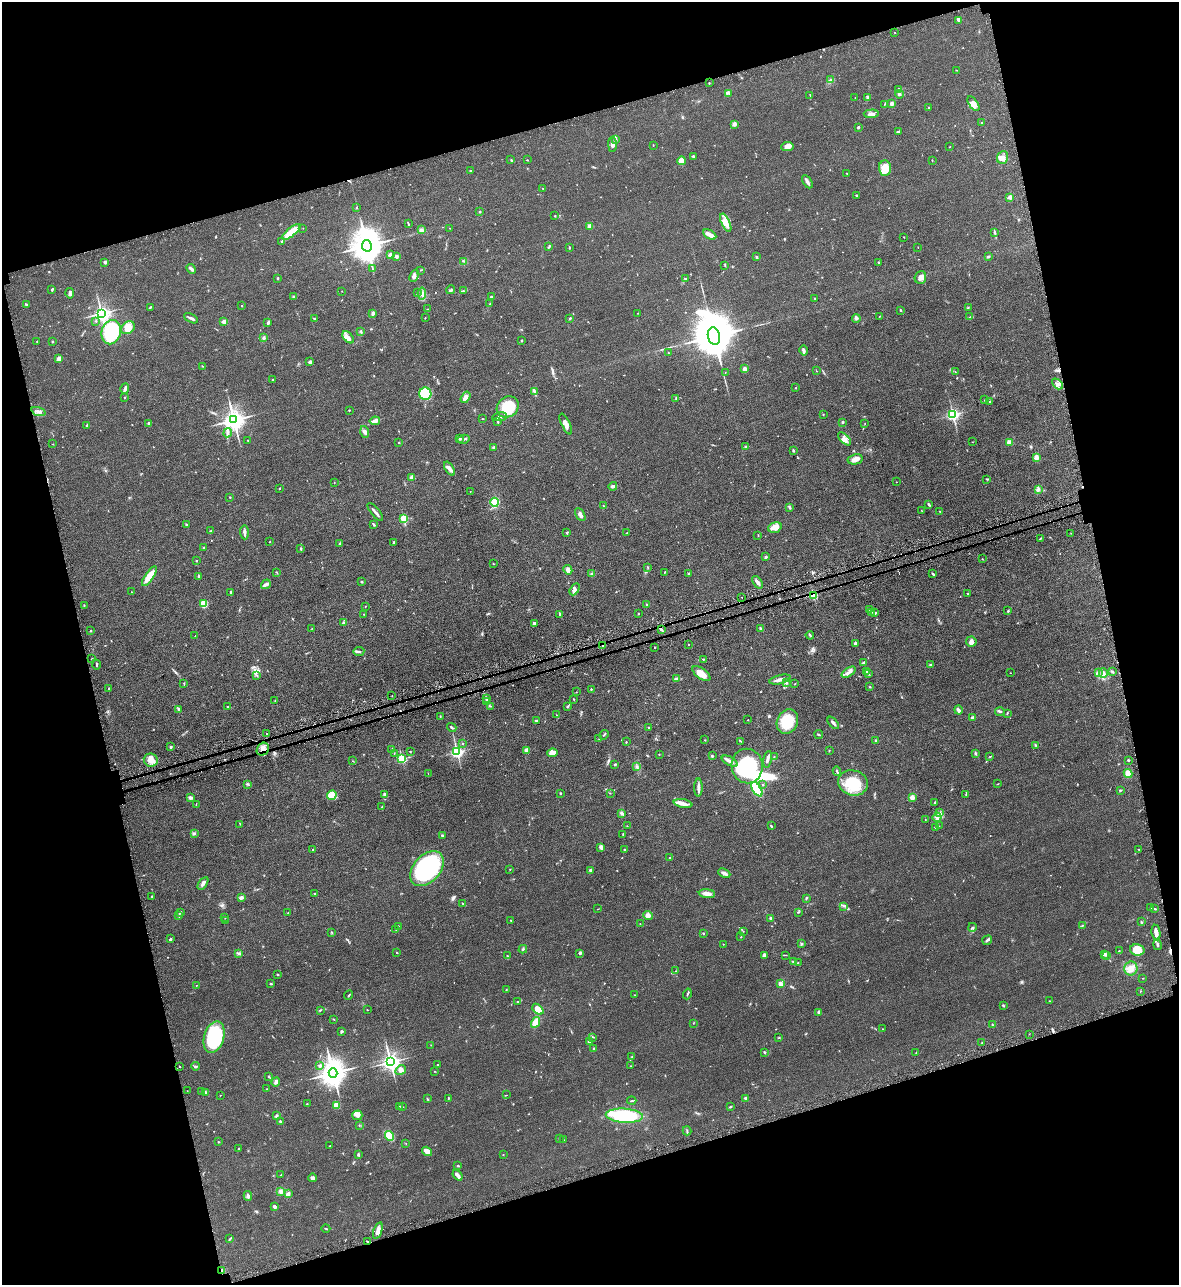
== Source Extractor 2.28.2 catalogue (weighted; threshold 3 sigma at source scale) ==
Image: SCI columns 184-4891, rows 53-5182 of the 5195 x 5235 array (HDU 1 of 3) = the unmasked area's bounding box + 8 px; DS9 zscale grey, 4 x 4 block average (1 PNG px = mean of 4 x 4 image px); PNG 1181 x 1287 px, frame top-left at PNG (2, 2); each listed source drawn as its Kron ellipse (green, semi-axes under 4 px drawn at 4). Shown black and unused: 32% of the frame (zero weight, under 3 of 5 exposures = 4% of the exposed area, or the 3 px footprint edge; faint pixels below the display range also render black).
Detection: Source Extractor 2.28.2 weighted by HDU 2 'WHT'. Background 0.047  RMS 0.0063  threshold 0.0284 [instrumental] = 3 sigma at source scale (4.5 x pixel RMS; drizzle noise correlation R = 1.50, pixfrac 1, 0.05/0.05 arcsec/px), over >= 5 px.
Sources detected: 658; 6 too faint to see at this stretch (4 x 4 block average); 2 inside a brighter object's white glare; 7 cosmic-ray / hot-pixel residue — neither listed nor drawn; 11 coinciding with a brighter row at this scale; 30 inside a brighter listed object's ellipse — not listed separately; of the other 602, all 500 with FLUX_AUTO >= 1.12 (the completeness limit of this list) listed and drawn (102 fainter detections not listed), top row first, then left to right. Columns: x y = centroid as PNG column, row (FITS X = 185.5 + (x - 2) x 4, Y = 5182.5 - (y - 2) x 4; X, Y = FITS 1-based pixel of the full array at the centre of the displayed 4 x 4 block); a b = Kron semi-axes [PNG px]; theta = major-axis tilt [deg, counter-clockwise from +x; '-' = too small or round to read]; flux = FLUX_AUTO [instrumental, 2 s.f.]
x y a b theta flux
959 21 3 2 - 4.5
895 32 2 2 - 1.5
957 70 3 2 - 1.3
830 80 3 2 - 5
709 83 2 2 - 2
899 90 4 3 - 7.7
729 93 3 2 - 2.5
899 94 4 3 - 5.7
810 95 2 2 - 1.1
867 97 3 2 - 4
855 98 2 2 - 1.4
891 104 4 3 - 9.5
973 104 8 4 -55 26
884 105 3 2 - 2.4
928 107 2 2 - 1.4
871 114 7 3 2 17
982 123 2 2 - 2.7
734 124 2 2 - 20
858 127 3 2 - 5.5
898 131 4 2 - 2.8
615 139 4 3 - 7.6
612 145 7 3 -89 14
653 145 2 2 - 1.8
787 146 6 4 8 23
950 147 2 2 - 1.4
694 156 4 2 - 3.9
1003 157 6 5 - 18
511 160 3 2 - 2.6
527 160 3 2 - 2
932 160 2 2 - 2.2
682 161 4 3 - 26
885 168 8 6 -87 59
470 171 2 2 - 2.2
847 173 2 2 - 1.8
807 182 7 2 -60 15
542 188 2 2 - 1.3
857 196 3 2 - 3.5
1010 197 2 2 - 54
356 208 3 2 - 1.7
480 212 2 2 - 4.6
555 216 2 2 - 1.9
726 223 10 4 -65 26
408 224 4 2 - 3.5
589 226 2 2 - 53
303 228 2 2 - 1.5
450 228 2 2 - 1.3
421 230 4 3 - 8.2
291 232 11 4 39 85
994 233 3 2 - 1.7
710 234 7 2 -27 29
904 237 2 2 - 1.6
282 241 3 2 - 3.8
367 246 6 5 - 9200
549 246 3 2 - 3.9
569 247 3 2 - 3.3
918 247 2 2 - 1.3
390 254 3 2 - 14
396 256 2 2 - 37
757 257 3 2 - 4.8
988 257 4 2 - 4.2
464 261 2 2 - 1.4
105 262 4 2 - 4.9
878 262 2 2 - 7.3
725 265 2 2 - 1.6
191 269 5 3 - 8.4
372 269 3 2 - 2.1
420 270 2 2 - 1.9
414 276 6 3 66 9.6
920 277 6 5 - 18
278 278 2 2 - 2.7
686 278 2 2 - 1.5
52 290 3 2 - 4.2
451 290 4 2 - 4.8
342 291 2 2 - 1.2
463 291 2 2 - 1.5
418 292 2 2 - 1.3
70 293 5 3 - 7.8
422 294 6 3 -85 9.7
294 297 3 2 - 3.4
491 297 2 2 - 5.2
815 298 3 2 - 2.3
26 304 3 2 - 2.9
490 304 2 2 - 1.2
241 306 2 2 - 1.8
150 307 3 2 - 3.5
968 307 2 2 - 2.6
427 309 2 2 - 1.2
901 310 3 2 - 4
102 313 2 2 - 1600
373 313 3 2 - 4.4
638 313 2 2 - 1.5
879 317 2 2 - 1.6
970 317 2 2 - 2.1
191 318 7 2 -26 13
425 318 2 2 - 1.4
570 318 4 2 - 3
856 318 4 2 - 5.6
314 319 2 2 - 4.8
96 321 2 2 - 1.6
224 322 2 2 - 72
268 323 3 2 - 7.1
128 328 7 5 41 42
111 332 12 9 76 450
361 332 3 2 - 3.3
714 336 9 6 -77 23000
348 337 7 4 -47 21
264 338 3 3 - 5.9
522 340 3 2 - 3.3
52 341 2 2 - 3.9
37 342 3 2 - 1.9
803 350 5 3 - 7.7
668 353 2 2 - 1.8
59 358 3 2 - 21
310 362 4 3 - 9.4
202 366 2 2 - 2.4
745 369 2 2 - 53
816 371 2 2 - 1.2
725 372 2 2 - 1.2
955 372 2 2 - 1.2
273 380 2 2 - 6.1
1057 384 6 4 -45 14
795 388 2 2 - 1.4
125 389 5 2 - 10
534 392 4 2 - 5.3
425 394 6 6 - 110
125 397 2 2 - 1.5
466 397 6 4 56 24
676 399 2 2 - 1.4
985 400 3 2 - 2
990 401 2 2 - 3
508 407 11 10 - 160
349 410 2 2 - 2.5
38 411 7 3 -19 11
823 414 2 2 - 1.9
953 414 2 2 - 840
499 417 7 2 9 11
482 419 2 2 - 1.5
234 420 3 3 - 3200
375 421 5 4 - 18
498 422 2 2 - 2.5
842 422 3 2 - 4.8
149 423 2 2 - 22
865 423 2 2 - 1.2
566 424 11 3 -63 18
87 425 3 2 - 4.3
365 432 6 4 -73 10
228 433 5 3 - 8.4
459 439 3 2 - 4.1
463 439 6 2 16 6.5
844 439 8 4 -44 17
247 440 2 2 - 1.4
972 442 2 2 - 1.2
1009 442 4 3 - 13
399 443 2 2 - 1.5
53 444 2 2 - 1.6
494 447 2 2 - 28
746 447 3 3 - 6.6
793 451 2 2 - 5.7
1036 458 4 3 - 21
855 459 8 5 11 18
449 469 8 4 -56 14
411 477 3 2 - 17
987 479 2 2 - 2.5
334 482 2 2 - 1.1
896 482 2 2 - 2.2
613 486 4 2 - 12
279 488 2 2 - 2.9
1038 489 2 2 - 2.4
470 491 2 2 - 2.2
230 497 2 2 - 3.2
495 502 4 4 - 97
929 504 3 2 - 5.5
604 506 2 2 - 1.1
789 507 2 2 - 1.8
922 511 2 2 - 1.3
940 511 2 2 - 1.4
375 512 11 2 -50 14
580 515 7 3 -61 13
404 518 2 2 - 210
374 524 3 2 - 5.7
187 525 2 2 - 3.9
775 528 7 5 17 38
211 531 4 2 - 4.5
244 532 7 2 -86 15
566 533 2 2 - 2
627 533 3 2 - 1.9
1071 533 2 2 - 1.6
758 535 2 2 - 1.5
1040 538 2 2 - 1.4
270 542 2 2 - 1.4
394 543 3 2 - 4
340 544 3 2 - 5.5
203 548 2 2 - 11
300 549 2 2 - 3.1
766 557 3 2 - 5.2
982 559 2 2 - 1.9
196 561 2 2 - 2.3
493 563 2 2 - 1.5
648 567 2 2 - 1.6
568 570 5 4 - 11
664 572 3 2 - 2.3
277 573 3 2 - 2
689 573 3 2 - 2.3
592 574 3 2 - 5.2
933 574 3 2 - 4.1
149 576 11 3 55 55
198 576 4 2 - 6.1
361 582 2 2 - 4.1
758 582 7 3 -54 11
266 584 5 2 - 13
575 589 6 3 60 11
131 592 2 2 - 1.2
231 592 3 2 - 5.5
968 594 3 2 - 2.8
813 595 2 2 - 370
742 597 2 2 - 2.9
204 604 4 3 - 59
647 604 2 2 - 1.9
84 605 2 2 - 1.6
365 606 2 2 - 1.8
869 609 2 2 - 1.4
1008 611 4 2 - 2.9
871 612 2 2 - 1.2
875 613 4 2 - 6.8
364 614 2 2 - 1.4
560 614 3 2 - 5.3
638 614 2 2 - 4.1
344 622 3 2 - 5.2
534 623 3 2 - 7.4
312 628 2 2 - 1.2
760 628 2 2 - 3
661 629 4 2 - 9.2
91 631 2 2 - 3.3
810 635 4 2 - 7
195 636 2 2 - 1.8
971 642 5 5 - 12
855 643 2 2 - 35
688 644 2 2 - 1.2
603 645 3 2 - 2.7
655 648 2 2 - 2.4
359 651 5 2 - 6.4
92 659 2 2 - 2.5
703 659 2 2 - 2.5
863 662 4 2 - 4
97 665 5 2 - 3.9
931 665 2 2 - 3.8
866 671 2 2 - 2.1
849 672 8 3 32 12
1113 672 3 2 - 3.6
701 673 10 5 -37 39
1010 673 2 2 - 1.1
1098 673 3 2 - 5
1103 673 5 3 - 18
868 674 3 2 - 3.9
257 675 2 2 - 1.4
676 679 3 2 - 14
780 679 11 3 14 17
786 682 3 3 - 5.5
184 683 3 2 - 2.6
795 683 2 2 - 1.2
870 687 2 2 - 2.4
109 688 2 2 - 4.4
591 689 3 2 - 3.9
576 692 2 2 - 1.4
392 696 2 2 - 2.1
486 698 2 2 - 5.2
574 699 2 2 - 2.4
275 701 2 2 - 1.4
486 701 3 2 - 3.4
227 706 2 2 - 1.9
490 706 2 2 - 1.6
567 706 3 2 - 4.9
178 709 3 2 - 3.4
958 710 4 3 - 11
1000 711 5 2 - 5.3
1007 713 3 2 - 2.7
556 715 2 2 - 1.6
440 716 3 2 - 1.5
973 717 3 2 - 9.1
748 720 2 2 - 1.4
536 721 2 2 - 9
787 722 13 10 64 110
833 723 7 2 -49 9.6
452 727 5 2 - 5.6
648 727 2 2 - 1.7
266 734 2 2 - 2.3
819 734 4 2 - 3.3
604 735 5 2 - 3
599 739 2 2 - 1.7
705 740 2 2 - 1.9
876 740 2 2 - 14
741 741 2 2 - 2
626 742 2 2 - 2
462 744 2 2 - 2.9
1036 745 3 2 - 2.9
171 747 2 2 - 7.3
263 749 7 5 50 28
392 750 3 2 - 3.9
527 750 2 2 - 70
829 750 3 2 - 2.1
410 752 2 2 - 1.8
457 752 2 2 - 890
394 753 2 2 - 1.7
552 753 5 3 - 24
659 754 2 2 - 1.6
975 754 3 2 - 3.9
712 756 3 2 - 3.7
774 757 2 2 - 1.4
990 757 2 2 - 2
402 759 2 2 - 400
767 759 8 2 78 13
151 760 7 6 - 30
1128 760 2 2 - 16
353 761 3 2 - 1.8
730 761 9 3 -28 16
615 765 2 2 - 4.8
747 766 17 15 -80 260
637 767 3 2 - 4.5
837 771 5 2 - 4.2
428 773 3 2 - 1.2
1128 773 4 3 - 36
853 783 15 12 -16 140
247 784 2 2 - 2.5
998 784 3 2 - 1.8
763 785 2 2 - 2.3
698 788 9 3 90 13
757 789 8 3 -58 170
1120 790 3 2 - 3.4
560 793 3 2 - 2.3
610 793 2 2 - 1.2
385 794 2 2 - 34
966 794 2 2 - 1.6
332 795 5 4 - 27
912 797 4 3 - 12
190 798 4 3 - 11
935 802 2 2 - 3.9
683 804 9 3 -10 22
196 805 2 2 - 1.4
382 807 2 2 - 6.2
622 813 3 2 - 10
940 813 2 2 - 2.9
937 817 4 4 - 13
925 819 2 2 - 1.2
240 824 4 2 - 1.7
627 826 2 2 - 1.6
771 826 3 2 - 3.9
939 826 2 2 - 1.6
935 827 3 2 - 1.6
194 834 2 2 - 2.7
623 834 3 2 - 2.4
442 836 3 2 - 4.9
601 847 4 3 - 13
312 849 2 2 - 1.7
1139 849 2 2 - 1.1
625 850 3 2 - 4.9
670 858 2 2 - 1.9
427 869 20 13 48 540
510 869 2 2 - 1.5
590 870 3 2 - 6.1
724 873 6 3 -24 12
203 883 7 3 57 13
314 894 2 2 - 3.2
707 894 8 3 -6 23
152 896 3 2 - 1.9
241 898 3 2 - 15
806 898 3 2 - 2.9
463 903 2 2 - 1.3
844 906 2 2 - 1.7
1151 908 2 2 - 1.3
598 909 2 2 - 1.2
1154 909 3 2 - 2.9
798 912 3 2 - 3.6
180 913 3 2 - 4.9
288 913 2 2 - 1.3
179 915 4 2 - 3.8
648 915 5 4 - 18
225 918 2 2 - 1.8
771 918 2 2 - 13
511 920 2 2 - 2.4
225 921 2 2 - 2.2
1141 922 3 2 - 3.6
640 924 2 2 - 3.2
1083 925 3 2 - 2.1
398 926 2 2 - 2.7
972 927 4 2 - 4.6
396 929 2 2 - 2.2
743 931 2 2 - 1.5
332 932 3 2 - 2.2
1156 932 8 2 -81 30
703 933 2 2 - 8.7
741 937 2 2 - 2
170 939 3 2 - 5.1
987 940 5 2 - 6.7
723 944 2 2 - 1.5
801 944 3 2 - 4.7
1157 944 5 2 - 6.2
523 949 4 2 - 4.6
1137 950 7 5 -12 47
1119 951 2 2 - 1.7
239 953 3 2 - 4.6
397 953 2 2 - 2.3
580 953 4 3 - 5.3
764 955 3 2 - 14
785 955 4 2 - 1.7
1104 955 2 2 - 3.1
1107 955 2 2 - 1.6
507 956 2 2 - 1.5
794 962 3 2 - 6.9
798 962 2 2 - 1.7
1131 968 7 6 - 31
675 971 2 2 - 1.3
278 974 2 2 - 2.8
1143 978 2 2 - 1.2
271 984 3 2 - 4.6
780 984 4 3 - 16
196 985 2 2 - 2.9
506 989 2 2 - 1.8
1140 991 2 2 - 1.7
687 994 5 2 - 3.9
349 995 5 2 - 3.2
635 995 2 2 - 1.1
1050 1001 2 2 - 1.8
518 1002 3 2 - 4.4
1003 1006 3 2 - 3.4
538 1009 6 4 -42 33
320 1010 4 2 - 3.2
367 1010 2 2 - 3.1
819 1012 3 2 - 8.9
334 1019 3 2 - 2.3
536 1022 6 4 62 30
693 1023 3 2 - 1.4
992 1024 4 2 - 2.6
883 1029 2 2 - 2.9
342 1031 3 2 - 6.6
1029 1034 2 2 - 1.3
214 1037 16 10 73 320
593 1037 3 2 - 2.7
779 1038 2 2 - 1.9
589 1042 3 2 - 3.1
982 1043 2 2 - 1.8
431 1045 2 2 - 1.4
594 1048 3 2 - 2.1
764 1052 3 2 - 3.5
916 1053 2 2 - 1.1
632 1057 2 2 - 2.1
390 1062 3 3 - 2100
437 1065 2 2 - 2
180 1066 2 2 - 1.9
196 1066 4 2 - 4.6
320 1066 2 2 - 19
631 1066 2 2 - 1.1
401 1070 5 4 - 12
434 1071 2 2 - 1.2
333 1073 4 4 - 5800
269 1077 2 2 - 2.6
276 1082 4 3 - 11
267 1089 2 2 - 1.4
187 1091 2 2 - 1.3
202 1092 2 2 - 3.4
205 1092 3 2 - 6.6
220 1095 2 2 - 1.2
506 1095 2 2 - 1.1
448 1098 3 2 - 2
746 1098 2 2 - 30
427 1099 3 2 - 2.5
632 1101 4 2 - 2.8
307 1104 2 2 - 1.8
336 1105 3 3 - 41
400 1106 2 2 - 2.3
402 1107 2 2 - 2.3
730 1107 3 2 - 3
357 1115 5 5 - 14
276 1116 3 3 - 4.7
624 1116 19 7 -3 290
280 1121 3 2 - 3.9
359 1125 3 2 - 1.7
687 1131 4 2 - 3.8
389 1136 5 4 - 82
559 1139 2 2 - 1.7
564 1140 2 2 - 3.8
218 1142 2 2 - 1.9
406 1144 2 2 - 1.6
329 1146 2 2 - 2
239 1148 3 2 - 2.3
427 1151 5 3 - 39
358 1154 3 2 - 3.7
503 1155 2 2 - 1.4
458 1166 2 2 - 2.5
281 1175 2 2 - 1.7
457 1175 6 2 -51 18
313 1178 4 3 - 11
281 1191 4 3 - 12
288 1194 4 3 - 7.7
248 1196 5 3 - 10
275 1206 3 2 - 9.4
326 1229 4 2 - 2.4
378 1231 8 3 71 18
230 1239 4 2 - 4.1
367 1241 2 2 - 3
222 1271 3 2 - 4.3
Overlapping masked pixels (flux is a lower limit): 6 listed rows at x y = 813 595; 661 629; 603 645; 263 749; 367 1241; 222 1271
Diffuse or blended objects may show on this block-average render without a row.